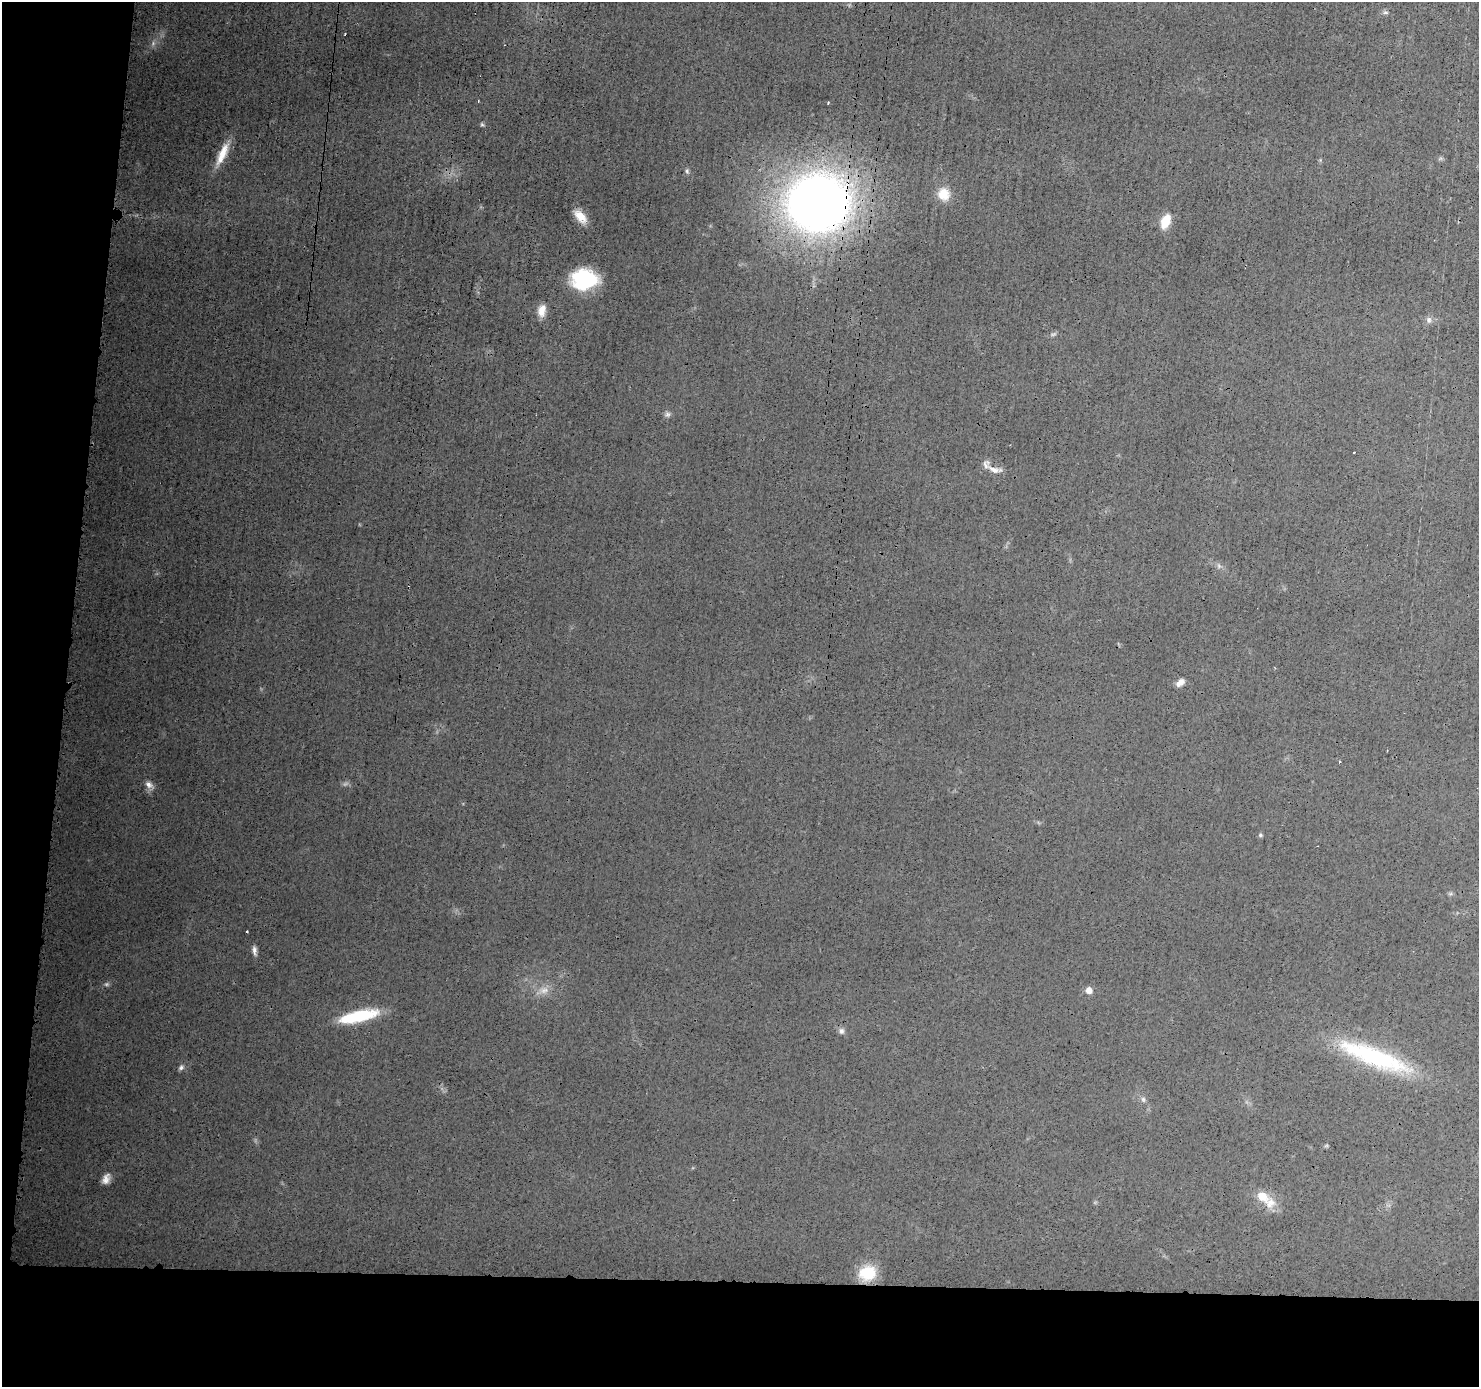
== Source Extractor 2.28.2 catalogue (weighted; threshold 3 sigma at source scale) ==
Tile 7 of 3 x 3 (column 1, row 3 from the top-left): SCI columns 8-1484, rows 107-1491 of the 4448 x 4462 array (HDU 1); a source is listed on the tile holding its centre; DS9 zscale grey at full resolution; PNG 1481 x 1389 px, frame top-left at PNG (2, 2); no overlay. Shown black and unused: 12% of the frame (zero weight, under 3 of 4 exposures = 1% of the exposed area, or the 3 px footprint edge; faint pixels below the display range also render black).
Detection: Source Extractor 2.28.2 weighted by HDU 2 'WHT'; one run over the whole footprint, this tile lists its part. Background 0.0142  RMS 0.0031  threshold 0.0138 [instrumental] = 3 sigma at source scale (4.5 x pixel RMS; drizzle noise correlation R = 1.50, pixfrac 1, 0.05/0.05 arcsec/px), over >= 5 px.
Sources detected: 39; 4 too faint to see at this stretch — not listed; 2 inside a brighter listed object's ellipse — not listed separately; the other 33 listed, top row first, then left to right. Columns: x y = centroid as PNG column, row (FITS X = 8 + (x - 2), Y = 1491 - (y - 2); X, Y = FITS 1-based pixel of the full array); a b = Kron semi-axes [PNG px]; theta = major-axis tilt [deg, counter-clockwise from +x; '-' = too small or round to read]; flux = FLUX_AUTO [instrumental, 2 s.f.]
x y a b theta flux
1385 12 8 4 0 0.57
828 103 3 2 - 0.58
482 125 7 5 -47 0.49
222 154 33 9 65 6.6
687 171 8 5 -80 0.72
944 194 17 15 -63 5.2
818 203 55 48 6 290
580 216 18 9 -50 4.2
1165 221 15 9 67 6.3
584 279 24 18 1 24
542 310 15 9 77 3.3
1429 320 10 6 -89 1.1
668 414 8 7 - 0.91
1354 453 3 2 - 0.3
994 470 22 8 -11 2.4
1219 566 7 5 -47 0.72
1180 683 10 6 38 2
1339 762 3 3 - 0.4
149 785 12 8 -40 1.8
1260 835 5 5 - 0.53
247 931 2 2 - 0.28
254 950 12 5 -82 1.3
544 990 15 8 12 2.7
1089 990 6 6 - 2.6
358 1016 41 11 13 18
841 1031 8 7 - 1.1
1374 1057 87 19 -21 39
181 1067 8 6 45 0.85
1143 1099 8 6 -75 0.86
1326 1146 6 4 19 0.37
106 1179 13 8 63 2.3
1262 1196 14 10 -33 5.2
867 1273 18 15 9 11
Overlapping masked pixels (flux is a lower limit): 1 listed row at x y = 818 203